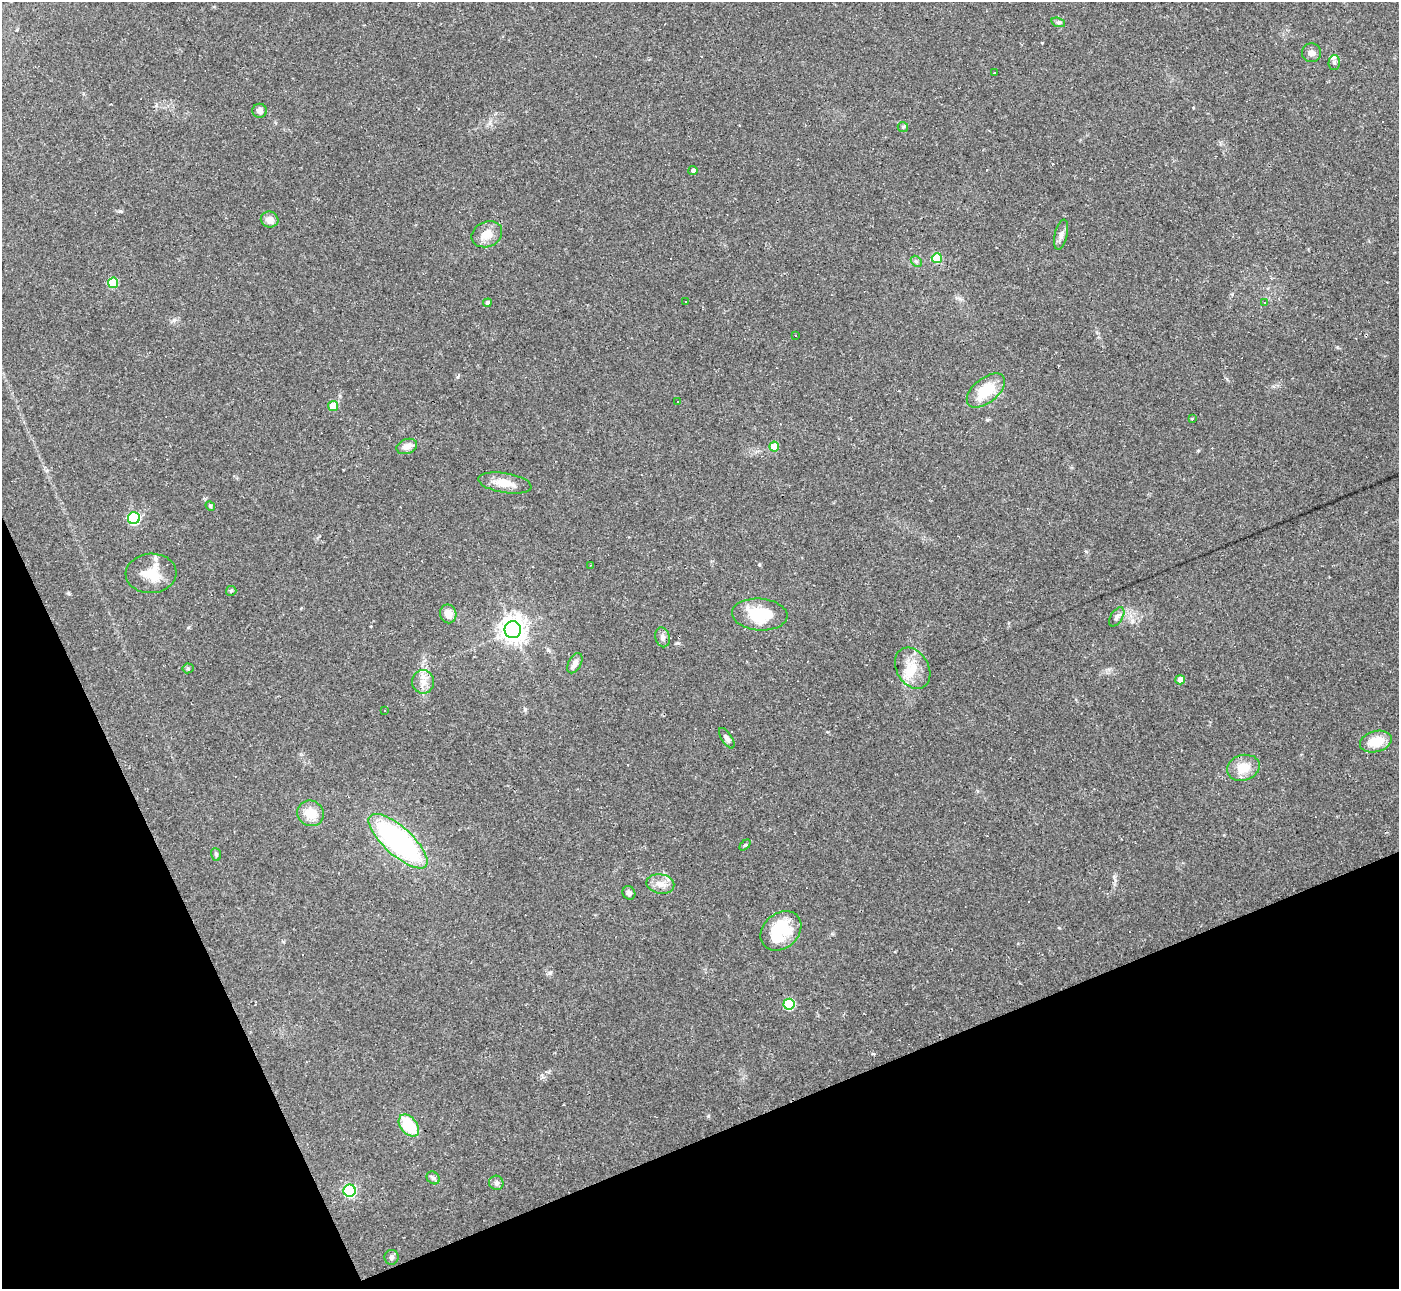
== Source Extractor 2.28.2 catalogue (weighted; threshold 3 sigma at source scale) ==
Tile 14 of 4 x 4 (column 2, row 4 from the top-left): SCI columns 1398-2794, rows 149-1435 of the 5588 x 5575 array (HDU 1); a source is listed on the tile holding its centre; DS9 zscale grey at full resolution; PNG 1401 x 1291 px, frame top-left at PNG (2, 2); each listed source drawn as its Kron ellipse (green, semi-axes under 4 px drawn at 4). Shown black and unused: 21% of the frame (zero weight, under 2 of 3 exposures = <1% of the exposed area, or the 3 px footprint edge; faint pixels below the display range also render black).
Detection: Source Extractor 2.28.2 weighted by HDU 2 'WHT'; one run over the whole footprint, this tile lists its part. Background 0.0708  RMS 0.0057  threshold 0.0254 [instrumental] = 3 sigma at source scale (4.5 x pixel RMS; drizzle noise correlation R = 1.50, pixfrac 1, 0.05/0.05 arcsec/px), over >= 5 px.
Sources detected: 68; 12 cosmic-ray / hot-pixel residue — neither listed nor drawn; the other 56 listed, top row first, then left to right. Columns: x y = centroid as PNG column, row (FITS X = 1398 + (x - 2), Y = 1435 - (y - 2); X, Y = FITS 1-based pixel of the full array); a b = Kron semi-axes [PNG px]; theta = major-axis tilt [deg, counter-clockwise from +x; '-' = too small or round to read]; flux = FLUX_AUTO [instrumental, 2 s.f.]
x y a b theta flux
1058 22 7 4 -18 1.2
1311 53 9 9 - 2.5
1334 62 7 6 - 1.6
995 73 3 2 - 1.2
260 111 7 7 - 2.8
903 127 5 5 - 0.77
693 170 4 4 - 1.4
270 220 9 8 - 3.8
487 234 16 12 25 7.4
1061 235 15 6 76 2.6
937 258 5 5 - 18
916 261 6 4 -44 0.99
113 283 5 5 - 25
685 302 3 3 - 8.1
1264 302 4 3 - 0.63
487 303 4 4 - 2.2
796 335 3 2 - 0.7
986 390 22 12 39 18
678 401 3 3 - 1.1
333 406 5 5 - 14
1192 419 3 3 - 3.3
407 446 10 7 19 3.8
774 447 5 5 - 10
505 483 27 10 -9 8.2
210 506 5 4 - 0.81
134 518 6 6 - 65
590 565 3 2 - 0.5
151 573 25 20 3 14
231 591 5 5 - 0.77
448 614 9 8 - 5.7
760 614 28 16 -4 24
1117 617 11 6 58 1.9
513 630 8 8 - 500
663 637 10 7 -78 2.4
575 663 11 6 63 3.3
188 668 5 5 - 0.83
913 668 22 16 -59 12
1180 680 5 4 - 4.1
423 682 12 11 - 4.7
385 710 3 2 - 0.49
727 738 12 5 -57 1.8
1376 742 16 10 15 13
1243 768 17 12 16 11
311 813 13 12 - 9.3
398 841 37 14 -42 120
745 845 6 4 43 0.79
216 854 6 5 - 0.96
660 884 14 9 -10 5.2
629 893 7 6 - 2.1
781 931 22 17 41 30
789 1004 5 5 - 40
409 1126 13 8 -50 21
433 1178 7 5 -43 1.3
496 1183 7 7 - 1.7
350 1191 6 6 - 76
391 1257 7 7 - 1.5
Unlisted compact peaks at least as high as the median listed source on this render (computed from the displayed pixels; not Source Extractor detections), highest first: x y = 708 1116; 550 973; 120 211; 174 320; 759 565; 68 593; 1086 551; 525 709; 676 643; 458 377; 1059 928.